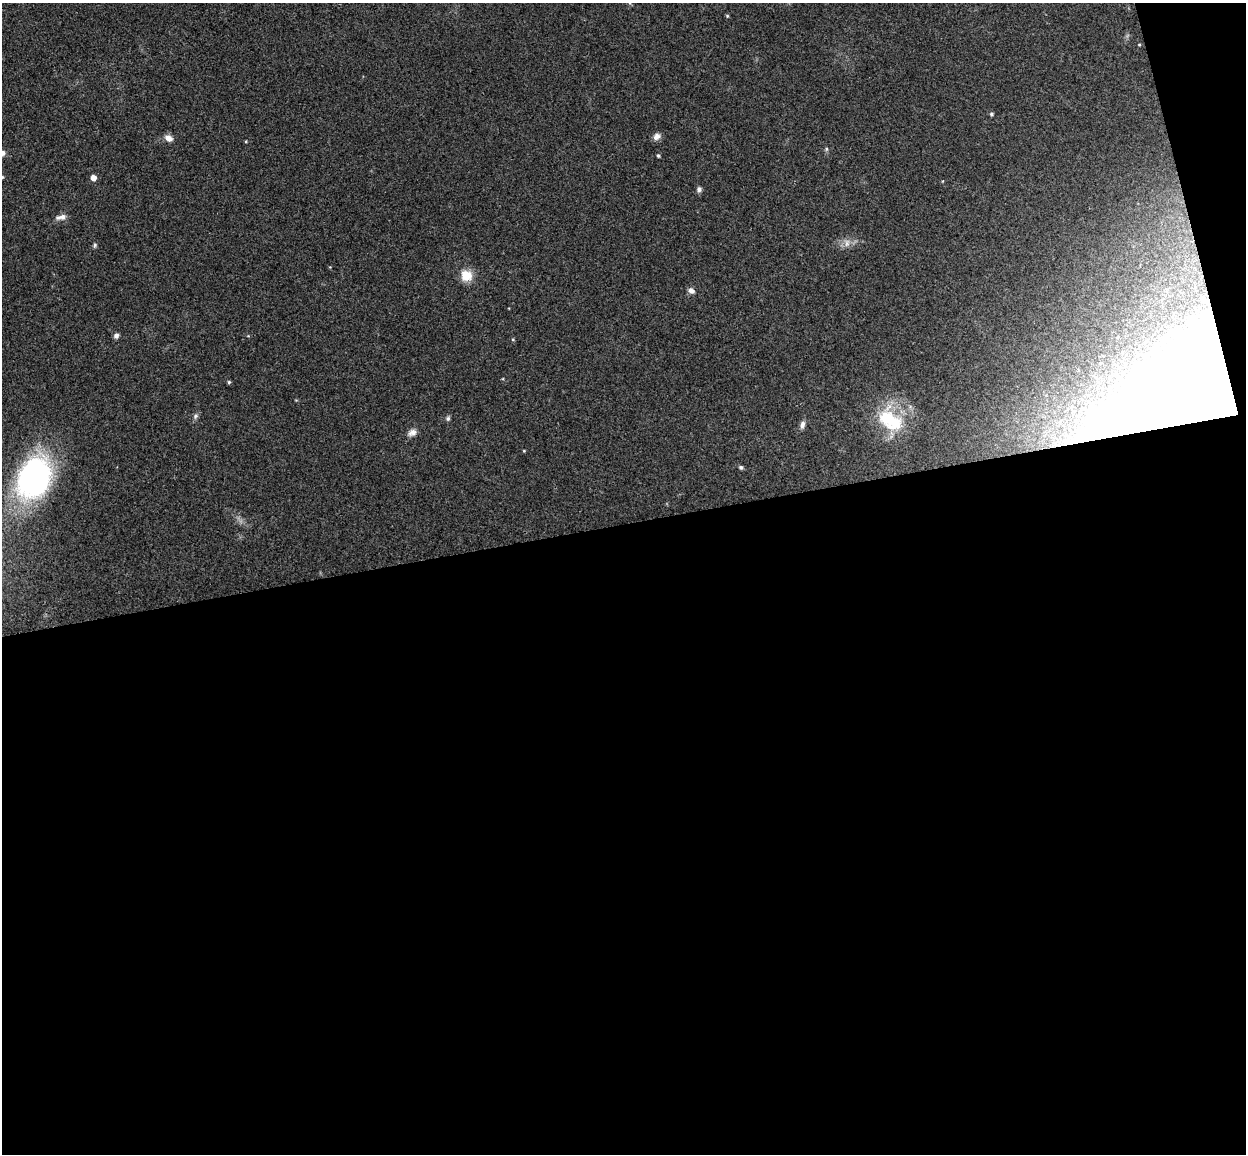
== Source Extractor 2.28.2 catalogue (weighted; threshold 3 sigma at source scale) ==
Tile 16 of 4 x 4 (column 4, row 4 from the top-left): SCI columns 3788-5031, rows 153-1304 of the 5088 x 5029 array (HDU 1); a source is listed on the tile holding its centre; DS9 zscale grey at full resolution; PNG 1248 x 1156 px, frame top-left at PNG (2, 3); no overlay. Shown black and unused: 56% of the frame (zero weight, under 3 of 4 exposures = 6% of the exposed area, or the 3 px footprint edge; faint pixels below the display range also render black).
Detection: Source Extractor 2.28.2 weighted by HDU 2 'WHT'; one run over the whole footprint, this tile lists its part. Background 0.0709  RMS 0.0075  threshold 0.0339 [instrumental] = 3 sigma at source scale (4.5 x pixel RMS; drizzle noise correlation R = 1.50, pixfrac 1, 0.05/0.05 arcsec/px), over >= 5 px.
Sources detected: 31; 1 too faint to see at this stretch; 2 inside a brighter object's white glare — not listed; the other 28 listed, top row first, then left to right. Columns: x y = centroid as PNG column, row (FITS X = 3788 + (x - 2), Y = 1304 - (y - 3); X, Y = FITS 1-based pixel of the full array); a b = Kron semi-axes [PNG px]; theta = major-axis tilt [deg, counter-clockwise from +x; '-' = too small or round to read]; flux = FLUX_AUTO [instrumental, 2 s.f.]
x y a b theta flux
727 16 4 4 - 0.78
1139 45 5 3 - 0.67
991 114 5 4 - 1.2
657 136 10 7 35 3.9
168 138 10 7 -29 4.6
826 149 6 4 -90 1.1
2 153 7 6 - 3.3
658 155 4 3 - 1.2
2 177 5 4 - 1.3
93 178 5 4 - 6
699 189 7 6 - 2.2
61 217 14 6 12 3.9
95 245 7 4 63 1.3
466 276 14 13 - 12
691 291 8 7 - 2.9
1203 299 3 2 - 0.77
116 336 6 5 - 2.4
513 339 5 3 - 0.7
229 382 4 4 - 0.96
1198 399 87 55 17 950
195 416 8 6 43 2
448 418 7 5 75 1.5
890 420 41 25 -39 42
802 425 10 5 76 3.1
412 433 11 8 23 4
524 451 3 3 - 0.61
741 467 5 5 - 1.3
34 478 39 29 70 200
Overlapping masked pixels (flux is a lower limit): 1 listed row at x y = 1198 399
Isophote crosses this tile's border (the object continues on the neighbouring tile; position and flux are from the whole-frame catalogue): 2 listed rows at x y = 2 153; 2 177